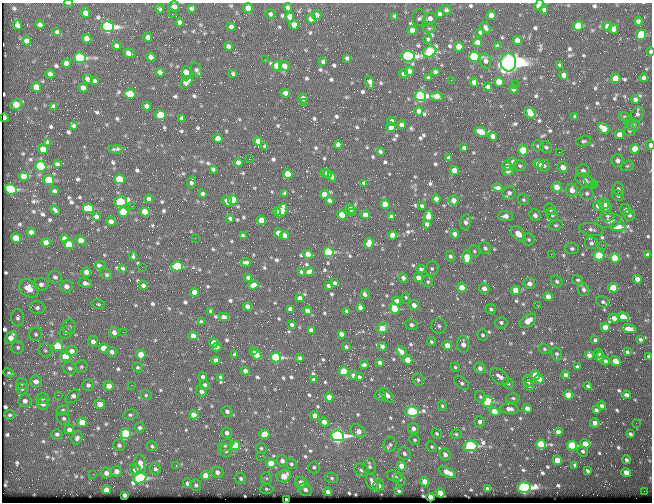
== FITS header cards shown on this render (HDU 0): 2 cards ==
NAXIS1  =                  650 / Width of table row in bytes
NAXIS2  =                  500 / Number of rows in table

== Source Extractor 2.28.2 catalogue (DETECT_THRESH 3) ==
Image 650 x 500 px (HDU 0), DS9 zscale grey, 1 PNG px = 1 image px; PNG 654 x 504 px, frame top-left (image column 1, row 500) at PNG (2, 3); each listed source drawn as its Kron ellipse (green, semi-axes under 4 px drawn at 4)
Background 353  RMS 1.4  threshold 4.15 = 3 sigma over >= 5 px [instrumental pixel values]
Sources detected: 797; of the 797, the 500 brightest by FLUX_AUTO listed and drawn (297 fainter detections omitted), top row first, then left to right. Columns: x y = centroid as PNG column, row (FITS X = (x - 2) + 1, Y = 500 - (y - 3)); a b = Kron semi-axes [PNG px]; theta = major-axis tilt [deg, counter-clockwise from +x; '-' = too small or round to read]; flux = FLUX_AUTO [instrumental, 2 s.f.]
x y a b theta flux
68 3 5 2 - 210
539 5 6 4 65 1200
174 7 6 5 - 360
191 8 4 4 - 200
248 8 5 5 - 900
288 8 4 4 - 270
160 9 4 3 - 170
446 10 5 4 - 180
544 10 5 4 - 220
85 13 5 4 - 590
172 14 2 2 - 400
270 14 5 5 - 200
440 14 4 4 - 210
317 15 5 4 - 370
491 15 4 4 - 900
394 16 4 3 - 150
290 17 4 4 - 820
419 18 8 7 - 250
430 18 6 5 - 460
311 19 5 4 - 880
638 21 4 4 - 330
180 23 4 4 - 320
18 25 5 4 - 330
40 25 4 4 - 350
294 25 5 4 - 790
578 26 5 5 - 3100
607 26 4 4 - 510
108 27 6 5 - 30000
231 27 4 4 - 300
429 28 6 4 0 160
485 28 6 4 -57 290
613 29 5 4 - 450
412 30 4 4 - 570
57 32 4 3 - 170
480 32 4 4 - 180
641 35 5 5 - 5000
148 37 4 4 - 390
87 39 5 4 - 600
428 39 4 4 - 190
517 40 5 4 - 680
27 41 4 4 - 510
478 42 4 4 - 710
117 46 4 4 - 310
228 46 4 4 - 340
497 46 4 4 - 260
459 47 5 4 - 1300
430 52 7 5 29 10000
650 52 4 2 - 240
129 53 6 4 -21 560
408 56 6 5 - 24000
151 57 5 4 - 420
474 57 5 5 - 12000
80 58 6 5 - 14000
347 58 4 3 - 180
265 60 2 2 - 210
485 61 8 5 -72 370
323 62 4 3 - 210
508 62 9 7 -89 130000
66 63 4 4 - 530
560 65 4 3 - 150
277 66 5 4 - 2100
284 66 5 5 - 460
196 70 7 5 -65 240
409 71 4 4 - 510
160 72 4 4 - 330
435 72 4 4 - 250
186 73 7 4 -89 940
233 73 4 3 - 170
50 74 4 4 - 300
404 74 4 4 - 430
564 75 4 4 - 550
428 78 3 3 - 150
615 78 5 4 - 1500
643 78 4 4 - 270
88 79 5 4 - 400
451 80 2 2 - 790
94 81 4 3 - 210
186 82 7 4 43 620
370 82 6 4 -72 380
474 82 4 4 - 420
499 82 5 5 - 1500
516 85 2 2 - 250
36 87 5 4 - 1000
488 87 4 4 - 250
83 88 5 4 - 640
513 89 4 4 - 340
285 93 5 4 - 370
130 94 6 5 - 2000
421 96 5 5 - 22000
437 96 6 4 -6 790
303 99 5 4 - 670
635 99 4 4 - 330
303 102 3 2 - 750
16 104 6 5 - 1700
54 106 4 3 - 190
146 106 4 4 - 340
419 111 4 4 - 440
530 113 6 5 - 1400
637 114 8 6 70 320
161 115 5 5 - 3700
575 117 4 3 - 210
625 117 6 4 -15 160
4 118 4 3 - 210
182 118 4 4 - 210
392 121 4 4 - 320
628 122 2 2 - 330
402 125 4 4 - 330
633 125 7 5 3 200
73 126 4 3 - 160
391 127 4 4 - 1100
604 129 6 4 -38 1600
629 131 6 5 - 180
481 132 6 4 -24 1200
619 135 4 4 - 740
493 136 4 4 - 610
218 138 4 4 - 770
258 141 4 4 - 470
583 141 8 5 14 210
48 142 4 4 - 230
338 145 4 4 - 690
650 145 5 3 - 470
265 146 4 3 - 210
538 146 6 5 - 180
546 147 6 5 - 210
464 148 4 3 - 210
43 149 5 4 - 1400
116 149 7 3 3 180
635 149 5 4 - 2200
523 150 5 5 - 3800
380 151 3 3 - 160
559 152 2 2 - 350
449 158 4 4 - 250
249 159 3 2 - 1100
513 161 5 4 - 210
618 161 6 6 - 500
238 163 4 4 - 420
57 164 4 4 - 200
538 164 5 4 - 910
41 166 5 5 - 9700
507 166 5 4 - 350
520 166 6 5 - 180
544 166 6 6 - 220
627 166 7 5 15 170
563 167 5 5 - 770
213 169 4 3 - 180
454 170 4 4 - 730
508 171 5 5 - 370
583 171 6 6 - 400
324 172 4 4 - 270
288 174 5 4 - 1800
328 174 4 4 - 280
24 176 5 4 - 980
332 177 5 3 - 270
119 179 5 5 - 2800
49 180 5 5 - 5300
584 180 10 6 -29 630
191 182 6 3 84 250
590 182 8 3 -55 180
364 183 4 4 - 320
594 185 3 3 - 150
557 187 5 5 - 1200
498 188 5 4 - 350
11 189 6 5 - 12000
618 189 6 5 - 210
572 190 6 6 - 830
55 191 4 3 - 220
285 193 4 3 - 200
509 193 7 6 - 380
587 193 7 6 - 250
202 194 3 3 - 210
324 194 4 4 - 1000
618 196 6 5 - 190
149 199 4 4 - 320
436 199 4 4 - 820
233 200 5 5 - 2600
329 200 4 3 - 220
453 200 5 5 - 690
524 200 6 5 - 170
227 201 6 4 -53 480
121 202 7 5 15 7200
604 203 6 5 - 440
385 204 4 4 - 1900
132 206 2 2 - 180
422 206 4 3 - 210
598 206 5 5 - 740
606 207 5 5 - 530
88 208 6 5 - 3800
350 209 5 4 - 350
550 209 6 5 - 300
55 210 5 3 - 180
626 210 6 5 - 340
277 211 4 3 - 260
282 211 7 5 61 1800
123 212 5 5 - 4900
145 212 5 4 - 1900
353 213 3 2 - 180
342 215 5 4 - 2200
365 215 4 4 - 810
535 215 6 5 - 370
552 215 6 5 - 240
629 215 6 5 - 270
391 216 3 3 - 150
428 216 5 4 - 1200
505 216 7 5 -4 530
607 216 7 5 -3 240
96 217 4 4 - 290
230 218 4 3 - 230
261 220 5 4 - 1500
608 221 12 7 8 810
111 222 4 4 - 590
466 222 7 5 76 340
427 224 4 3 - 230
556 225 7 5 17 160
618 226 8 4 0 2600
591 229 12 6 -11 380
31 232 4 4 - 450
278 233 4 4 - 830
454 234 4 4 - 390
518 234 9 6 -48 1100
284 235 4 4 - 480
392 235 4 4 - 620
243 236 4 3 - 240
16 238 5 4 - 2100
64 238 4 4 - 230
195 238 2 2 - 250
81 240 6 4 -37 750
529 240 6 6 - 170
46 242 4 4 - 500
369 243 6 5 - 780
591 243 6 6 - 270
69 244 5 4 - 2800
603 245 2 2 - 440
485 248 6 5 - 270
572 249 7 5 -2 200
474 251 6 5 - 160
328 252 5 4 - 9000
308 254 5 4 - 740
551 254 2 2 - 1000
647 255 4 3 - 160
133 256 4 3 - 150
450 256 5 4 - 190
599 256 5 5 - 4800
467 257 6 5 - 1700
615 258 5 4 - 2600
246 262 5 3 - 240
100 265 6 4 9 550
177 266 5 5 - 5500
142 267 2 2 - 180
122 268 3 3 - 160
421 269 4 4 - 240
432 269 7 6 - 210
86 272 5 5 - 530
301 272 4 3 - 190
309 272 5 4 - 400
106 274 7 4 -45 240
55 277 7 6 - 320
248 277 3 3 - 190
403 278 5 4 - 310
418 278 5 4 - 650
637 279 4 4 - 640
578 280 5 5 - 190
557 281 6 5 - 210
428 282 6 5 - 190
85 283 7 5 -13 400
335 283 3 3 - 190
529 283 6 5 - 520
41 284 7 6 - 390
253 285 5 4 - 510
328 285 4 3 - 200
66 286 6 6 - 570
143 286 4 3 - 250
462 287 5 5 - 1000
484 288 5 5 - 550
613 288 5 4 - 3300
29 289 11 8 -39 1400
516 290 5 4 - 1300
583 290 6 5 - 300
195 292 4 4 - 830
365 294 5 4 - 230
548 296 5 4 - 700
300 298 4 4 - 520
406 298 5 3 - 150
397 301 4 4 - 450
603 302 6 5 - 240
98 304 7 4 -10 160
414 305 5 5 - 520
247 306 4 4 - 450
538 306 3 2 - 450
360 307 4 4 - 380
37 308 7 6 - 320
290 309 4 4 - 430
395 309 5 4 - 4200
491 309 5 5 - 210
211 311 4 3 - 190
307 311 4 4 - 420
347 311 3 3 - 160
224 317 5 4 - 450
623 317 6 4 -15 1800
18 318 8 6 -90 310
614 318 5 4 - 660
528 321 9 5 37 1100
201 322 4 3 - 200
501 323 6 5 - 240
292 325 4 3 - 200
412 325 6 5 - 260
439 326 7 7 - 280
69 327 7 7 - 280
605 327 5 4 - 1600
382 328 6 5 - 1600
629 329 7 4 -11 750
311 330 4 4 - 440
114 332 5 5 - 330
123 332 2 2 - 380
66 333 6 6 - 230
36 334 7 6 - 210
341 334 4 4 - 430
483 335 5 5 - 190
193 336 4 4 - 770
11 337 7 4 55 760
640 339 4 3 - 180
595 340 4 3 - 240
93 341 5 5 - 380
431 342 4 4 - 190
213 343 5 4 - 510
463 344 8 6 -86 520
447 345 5 4 - 1100
58 346 5 5 - 3600
382 346 4 3 - 310
18 347 6 6 - 220
217 347 4 4 - 410
346 347 3 3 - 200
104 348 5 4 - 1600
544 349 6 5 - 160
45 350 7 6 - 190
72 351 6 5 - 590
253 351 4 3 - 340
112 352 5 5 - 410
401 352 6 4 -45 600
627 352 4 3 - 200
599 353 4 3 - 270
235 354 4 3 - 230
557 354 6 5 - 250
141 355 5 4 - 1500
256 355 5 4 - 1000
589 355 4 4 - 570
66 356 5 5 - 2100
649 356 4 3 - 190
276 357 5 5 - 12000
600 357 5 4 - 380
300 358 3 3 - 150
216 360 4 4 - 350
408 360 5 4 - 1600
605 361 4 4 - 220
615 361 5 4 - 1200
380 363 4 3 - 300
364 365 4 4 - 250
81 367 6 6 - 150
455 367 5 4 - 160
577 367 4 3 - 250
70 368 7 6 - 260
138 368 5 4 - 170
480 368 6 5 - 460
245 371 4 4 - 460
344 371 5 4 - 3200
9 373 6 4 -24 160
353 375 5 4 - 260
535 375 5 4 - 2400
565 375 4 4 - 370
203 377 4 4 - 250
221 377 4 4 - 310
359 377 4 3 - 160
500 377 10 7 -38 530
539 379 5 4 - 650
314 380 4 3 - 230
418 380 6 5 - 210
36 381 6 6 - 520
528 381 6 5 - 390
461 383 9 5 -39 290
508 383 5 5 - 160
22 384 6 5 - 180
88 385 6 5 - 270
131 385 2 2 - 170
205 385 5 5 - 290
109 386 5 5 - 850
529 386 5 4 - 180
588 386 4 3 - 200
22 389 5 5 - 180
201 391 6 5 - 350
58 395 2 2 - 380
146 395 6 5 - 180
381 395 5 5 - 180
387 395 9 5 -46 450
568 395 5 4 - 2000
626 395 4 4 - 430
73 396 8 5 44 430
329 397 4 4 - 1300
480 397 6 5 - 170
513 398 6 4 -3 170
42 399 6 5 - 190
25 401 6 6 - 440
488 402 5 5 - 6400
43 404 6 6 - 520
100 404 5 5 - 760
442 406 5 4 - 170
602 406 4 3 - 310
527 408 4 4 - 630
509 409 9 5 -6 550
63 410 6 4 19 160
596 410 4 3 - 240
227 411 5 5 - 310
494 411 5 4 - 1500
412 412 7 5 -2 9300
10 415 5 5 - 220
130 415 7 5 12 180
194 415 5 4 - 920
315 416 4 4 - 860
64 418 6 6 - 240
82 422 5 4 - 1500
324 422 5 4 - 670
480 422 6 5 - 370
595 423 5 4 - 410
636 423 2 2 - 160
140 428 5 5 - 230
413 428 6 5 - 480
69 430 5 4 - 360
358 431 8 6 -31 1100
558 432 4 4 - 570
126 433 5 5 - 4600
227 433 5 5 - 410
437 433 5 4 - 190
57 434 5 5 - 240
264 434 5 4 - 1400
456 434 5 5 - 190
630 434 4 3 - 230
338 436 6 5 - 34000
77 438 7 5 71 330
415 440 5 5 - 160
541 444 5 4 - 5800
585 444 5 4 - 1900
119 445 6 6 - 290
226 445 8 5 28 250
235 445 5 4 - 3600
390 445 7 6 - 230
152 446 5 4 - 190
470 446 7 5 8 14000
572 446 5 4 - 8300
432 447 5 5 - 160
261 448 6 5 - 170
226 451 6 6 - 280
583 451 5 4 - 220
404 453 7 6 - 340
445 455 6 5 - 430
260 456 2 2 - 620
557 460 5 4 - 2100
626 460 4 4 - 240
282 461 6 5 - 450
271 463 5 4 - 1800
140 464 10 5 -84 950
291 464 6 5 - 190
575 465 4 4 - 310
176 466 3 2 - 210
402 466 5 4 - 1400
314 467 6 6 - 230
370 467 8 6 -87 300
135 469 6 5 - 750
155 469 6 5 - 280
362 470 7 6 - 340
116 471 5 5 - 530
587 471 4 3 - 210
217 472 6 5 - 430
447 472 9 4 -27 1400
626 472 5 4 - 910
106 473 5 5 - 520
93 474 2 2 - 270
206 475 4 4 - 1300
284 476 7 6 - 1400
394 476 7 5 -20 310
140 478 7 5 22 14000
241 478 6 5 - 220
266 478 6 5 - 180
332 478 6 5 - 190
400 479 7 5 -59 170
372 482 9 5 -60 740
425 482 5 4 - 1800
187 483 5 4 - 270
301 483 6 5 - 990
196 485 6 5 - 240
379 486 6 5 - 600
524 488 6 5 - 30000
266 489 7 4 -2 160
305 489 7 6 - 390
487 489 4 3 - 350
106 490 4 4 - 900
399 491 4 3 - 190
644 491 2 2 - 410
328 492 4 4 - 380
440 493 5 4 - 1400
124 495 4 4 - 390
430 497 4 4 - 1400
286 499 3 3 - 370
At the frame edge (FLAGS 8, measured only in part): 5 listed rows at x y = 68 3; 539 5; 650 52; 650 145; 649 356
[297 fainter detections neither listed nor drawn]